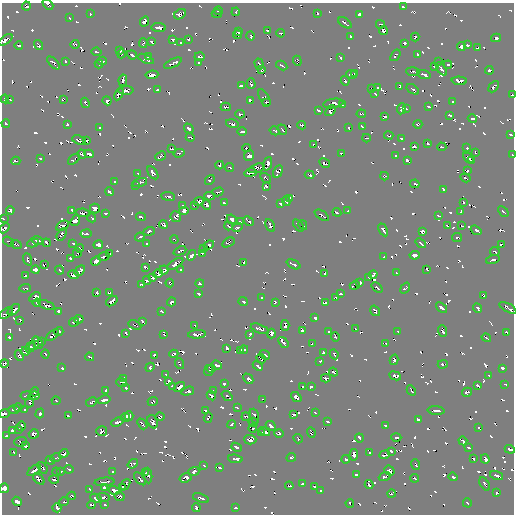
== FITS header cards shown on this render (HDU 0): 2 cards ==
NAXIS1  =                  512 / Axis length
NAXIS2  =                  512 / Axis length

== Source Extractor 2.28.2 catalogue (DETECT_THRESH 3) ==
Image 512 x 512 px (HDU 0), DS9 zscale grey, 1 PNG px = 1 image px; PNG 516 x 516 px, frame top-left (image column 1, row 512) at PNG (2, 3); each listed source drawn as its Kron ellipse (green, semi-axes under 4 px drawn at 4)
Background -3.98e-05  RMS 1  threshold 3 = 3 sigma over >= 5 px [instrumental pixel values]
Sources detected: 988; of the 988, the 500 brightest by FLUX_AUTO listed and drawn (488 fainter detections omitted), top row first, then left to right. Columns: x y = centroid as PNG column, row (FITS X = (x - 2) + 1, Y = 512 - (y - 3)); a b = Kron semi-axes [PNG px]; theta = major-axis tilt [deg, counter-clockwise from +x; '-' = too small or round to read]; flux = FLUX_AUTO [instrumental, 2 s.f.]
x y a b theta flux
48 4 6 3 -42 240
26 6 4 3 - 170
404 7 4 2 - 150
218 11 4 3 - 170
236 12 4 3 - 170
318 13 4 2 - 140
90 14 4 3 - 140
180 14 6 4 31 350
217 14 5 3 - 170
359 14 4 3 - 260
69 18 3 3 - 170
144 21 5 4 - 330
345 23 7 2 -35 260
380 24 4 3 - 220
159 27 7 4 -5 480
383 30 4 4 - 330
267 31 4 3 - 140
238 32 4 3 - 190
281 33 4 3 - 150
237 35 4 3 - 180
250 36 4 3 - 220
351 37 3 3 - 190
415 37 4 3 - 220
496 38 5 4 - 260
188 39 3 3 - 160
5 40 8 3 36 590
173 40 4 3 - 190
151 42 4 3 - 160
143 43 5 3 - 150
181 43 3 3 - 170
405 43 4 3 - 180
75 44 4 3 - 140
19 45 4 3 - 180
38 45 5 3 - 250
467 45 4 3 - 210
461 46 5 3 - 300
478 48 4 3 - 150
120 50 4 4 - 260
97 52 5 3 - 160
121 54 4 3 - 140
132 55 5 3 - 250
395 55 6 3 52 180
418 55 4 3 - 190
148 57 3 3 - 240
199 57 5 3 - 270
340 58 4 3 - 200
146 59 8 4 -25 310
65 61 4 3 - 160
102 61 5 3 - 150
297 61 5 4 - 210
439 62 4 3 - 160
54 63 8 3 -45 260
173 63 9 3 27 440
199 63 4 3 - 170
99 64 4 2 - 140
259 64 6 3 -73 310
282 65 6 2 -29 190
448 65 4 3 - 160
435 66 4 3 - 270
441 69 7 3 -54 360
261 70 4 3 - 160
489 70 4 3 - 210
413 72 6 3 -4 270
354 73 3 3 - 160
351 74 5 3 - 220
424 74 7 3 -17 290
152 75 6 4 7 580
123 80 6 3 78 250
345 81 5 3 - 200
459 81 7 4 -4 410
251 83 5 3 - 230
241 86 4 3 - 180
400 86 4 3 - 180
378 87 4 3 - 150
494 87 6 3 48 250
371 89 3 2 - 150
413 89 7 2 -36 220
126 90 7 4 0 400
157 90 4 2 - 140
119 94 6 3 61 360
375 94 3 2 - 170
512 95 3 2 - 160
264 98 9 4 -61 320
5 99 4 3 - 140
63 99 4 3 - 160
10 100 4 2 - 150
107 101 4 4 - 450
250 101 4 3 - 210
266 102 3 3 - 210
452 102 4 3 - 210
85 103 5 3 - 180
333 103 10 4 9 420
342 104 3 2 - 140
226 107 5 3 - 290
428 107 3 2 - 140
406 108 3 3 - 140
401 109 5 4 - 340
319 111 4 3 - 160
331 111 6 4 48 300
240 114 4 3 - 210
361 114 5 3 - 140
450 115 3 2 - 170
385 116 4 2 - 160
472 119 5 3 - 150
6 123 4 2 - 140
67 124 3 3 - 190
232 124 6 3 -17 170
418 124 4 3 - 190
302 125 4 3 - 180
362 126 4 3 - 200
349 127 4 3 - 180
100 128 3 3 - 170
189 128 5 3 - 290
282 130 5 2 - 140
242 131 5 3 - 280
275 131 5 2 - 160
511 135 4 3 - 170
389 136 4 3 - 150
190 137 4 3 - 190
366 138 4 2 - 140
401 139 3 3 - 150
79 140 7 4 -20 350
87 141 4 3 - 190
428 143 3 3 - 230
313 144 3 3 - 140
414 147 4 3 - 190
442 147 4 3 - 160
246 148 4 3 - 200
467 148 3 3 - 150
172 149 3 2 - 180
475 152 4 3 - 180
179 153 5 3 - 190
341 153 4 3 - 150
82 154 4 3 - 240
89 154 5 4 - 410
512 155 3 2 - 140
160 156 5 3 - 200
249 156 5 5 - 390
396 156 3 3 - 140
40 158 3 3 - 140
468 158 6 3 -43 340
74 159 7 3 42 210
408 160 4 3 - 210
471 160 4 3 - 180
16 161 4 3 - 190
325 163 6 3 -30 270
268 164 7 4 70 480
220 165 4 3 - 220
229 167 4 3 - 180
257 168 8 4 19 460
467 171 4 3 - 180
278 172 6 4 61 260
138 173 3 2 - 140
153 173 7 4 -56 430
250 173 6 3 11 360
309 175 5 3 - 190
384 176 4 3 - 190
266 178 6 3 -34 160
465 178 5 2 - 170
210 180 5 3 - 180
115 182 3 3 - 150
140 183 8 3 17 220
415 184 5 3 - 180
135 185 3 3 - 150
266 186 3 3 - 160
443 189 4 3 - 160
109 192 4 2 - 170
218 192 6 3 16 230
168 196 7 3 -7 280
209 196 5 4 - 400
290 198 3 3 - 180
199 201 5 4 - 320
286 201 4 3 - 200
464 202 3 3 - 170
224 203 4 3 - 210
281 204 3 3 - 170
194 205 3 3 - 180
207 205 5 3 - 320
183 206 4 3 - 160
95 208 5 5 - 380
10 210 4 3 - 240
72 210 4 3 - 230
184 211 4 4 - 290
348 211 3 2 - 150
503 211 6 2 -44 180
337 212 4 3 - 140
461 212 4 3 - 150
83 213 7 4 -6 390
105 213 4 3 - 190
322 215 8 2 -33 250
438 216 4 2 - 150
141 217 5 3 - 230
176 217 5 5 - 310
3 218 3 2 - 150
92 218 4 3 - 170
232 219 5 4 - 280
75 221 6 4 51 460
249 221 6 2 -40 200
240 222 3 3 - 140
163 224 4 3 - 140
270 225 7 3 -62 290
298 225 7 3 -54 360
303 225 5 3 - 190
62 226 7 4 28 390
228 226 4 2 - 190
447 226 4 2 - 140
462 226 4 3 - 140
4 228 6 3 42 300
237 228 5 3 - 250
383 230 7 3 -62 310
476 230 6 3 -36 310
149 231 6 3 18 280
423 231 4 4 - 240
62 234 7 3 60 250
86 234 5 3 - 240
140 237 5 3 - 170
457 237 5 3 - 140
174 240 4 2 - 150
37 241 6 3 -12 380
9 242 6 2 -37 170
228 242 7 3 31 200
33 243 6 2 10 150
46 243 4 2 - 160
147 243 3 3 - 180
421 243 6 2 -38 190
16 244 5 3 - 170
73 244 4 3 - 160
98 245 5 4 - 310
209 245 6 3 21 450
501 245 4 3 - 230
79 248 4 3 - 200
204 249 3 3 - 150
180 251 7 3 25 220
495 252 5 2 - 160
77 253 5 3 - 160
202 253 3 2 - 140
110 254 4 2 - 140
192 255 5 4 - 300
415 255 5 3 - 370
104 256 6 3 21 260
384 257 3 3 - 230
28 259 6 3 -70 190
70 259 4 3 - 200
493 260 7 3 17 310
96 261 5 4 - 410
244 262 3 3 - 180
175 264 9 3 32 510
293 264 7 3 -25 270
44 265 4 3 - 140
145 267 4 3 - 220
427 269 3 3 - 170
35 270 4 4 - 300
60 270 4 2 - 160
164 270 4 4 - 270
181 270 3 3 - 140
80 271 6 3 45 410
325 273 3 3 - 140
396 273 4 2 - 150
158 274 4 4 - 280
373 274 4 3 - 210
73 275 5 4 - 380
26 276 4 3 - 260
369 277 4 2 - 150
152 278 3 3 - 150
147 281 4 3 - 220
360 282 4 3 - 170
170 283 4 3 - 150
200 283 4 3 - 150
141 284 3 3 - 150
355 285 5 3 - 150
25 288 5 3 - 200
377 288 6 3 -40 260
405 288 6 3 53 220
96 293 4 3 - 220
109 293 4 3 - 200
198 294 3 3 - 200
341 294 3 3 - 180
484 296 4 3 - 200
35 297 6 3 30 350
261 298 4 3 - 140
336 298 4 3 - 150
112 301 6 3 38 430
243 301 5 3 - 230
172 302 4 3 - 280
275 302 4 3 - 160
37 303 4 3 - 180
325 303 4 3 - 240
47 305 9 4 -21 340
441 308 6 3 -39 310
478 308 5 3 - 190
508 308 9 3 -29 430
14 310 7 4 41 440
58 311 4 3 - 190
161 311 4 3 - 200
375 311 5 3 - 280
6 313 8 4 39 420
315 318 3 3 - 230
79 319 5 3 - 280
20 320 4 3 - 200
142 321 4 3 - 140
74 322 5 3 - 300
135 325 7 2 -24 180
195 325 3 3 - 140
285 325 5 3 - 340
260 329 9 3 -21 260
355 329 3 3 - 170
302 330 4 4 - 230
59 331 4 3 - 210
443 331 6 3 -69 310
329 332 3 3 - 170
398 332 3 2 - 140
506 332 4 3 - 140
126 333 3 3 - 190
271 333 5 3 - 360
164 334 4 2 - 180
197 334 9 3 5 450
250 334 4 3 - 190
53 335 7 3 37 410
9 337 3 3 - 170
335 337 5 3 - 160
486 338 5 2 - 160
41 341 4 3 - 230
38 342 7 2 -56 190
283 342 6 3 -52 230
386 343 4 3 - 170
312 344 4 3 - 150
34 345 5 2 - 260
30 347 5 3 - 330
227 348 4 3 - 260
244 350 4 3 - 220
25 351 4 4 - 250
241 351 4 3 - 250
324 352 4 3 - 190
45 354 4 2 - 140
174 354 4 3 - 200
334 354 5 2 - 170
154 355 4 3 - 150
265 355 5 3 - 210
19 356 5 3 - 280
90 357 4 2 - 140
261 359 5 2 - 140
394 360 5 3 - 250
320 361 3 3 - 150
4 363 4 3 - 160
180 364 5 2 - 160
443 364 5 3 - 140
217 365 5 3 - 250
258 366 5 2 - 150
150 367 5 3 - 190
62 368 3 3 - 170
211 368 4 3 - 180
503 368 4 3 - 290
209 370 5 3 - 190
333 372 5 3 - 150
166 375 3 3 - 160
395 376 6 4 -23 320
489 376 3 2 - 140
124 378 3 3 - 150
326 378 5 3 - 200
248 379 6 4 -46 310
169 381 4 3 - 270
122 382 5 3 - 200
224 384 3 3 - 200
505 384 3 2 - 140
172 386 3 3 - 170
311 386 4 3 - 180
477 386 4 3 - 160
179 387 6 3 37 460
303 387 3 3 - 160
126 388 4 3 - 240
411 390 5 2 - 160
106 391 4 3 - 190
188 391 6 3 17 260
213 391 3 3 - 140
35 392 4 2 - 150
467 392 5 3 - 330
26 396 5 3 - 170
34 396 6 3 6 400
211 396 5 3 - 320
227 396 6 3 -39 180
296 397 6 4 -41 400
263 399 3 2 - 140
104 400 6 3 14 410
56 401 4 2 - 160
153 401 5 3 - 230
91 402 6 3 29 250
30 403 5 3 - 150
18 407 4 2 - 170
237 407 4 3 - 150
14 409 6 3 -1 240
25 410 3 3 - 170
436 410 8 3 -4 320
206 411 3 3 - 140
40 413 5 3 - 260
315 413 4 3 - 170
4 414 5 3 - 380
294 414 4 3 - 190
68 416 3 3 - 180
129 416 4 4 - 270
254 416 7 3 -71 330
125 417 4 3 - 280
160 417 4 3 - 260
246 417 4 3 - 160
208 418 5 3 - 230
418 420 4 4 - 280
327 421 4 3 - 220
117 422 6 3 22 380
153 422 7 5 -68 390
253 422 5 4 - 330
142 424 6 2 -49 250
232 424 4 3 - 150
385 425 3 3 - 160
21 426 5 4 - 310
271 426 6 3 -43 290
252 428 4 3 - 210
479 428 3 3 - 140
19 429 4 3 - 190
12 431 3 3 - 140
102 431 5 5 - 430
264 432 5 3 - 240
311 432 5 2 - 170
262 433 4 3 - 300
34 434 5 4 - 350
279 434 5 3 - 210
6 436 4 3 - 150
396 437 5 3 - 150
359 438 4 3 - 210
298 439 5 3 - 170
250 440 6 5 - 510
463 441 4 3 - 140
21 442 6 5 - 330
25 446 4 3 - 270
236 447 5 3 - 290
469 448 3 3 - 150
510 449 5 3 - 250
391 451 4 3 - 220
13 452 3 3 - 150
370 453 3 3 - 150
64 454 5 3 - 320
354 455 6 3 85 360
385 455 5 3 - 280
291 457 5 3 - 250
56 458 5 4 - 330
235 459 7 3 -6 290
346 459 4 3 - 170
473 459 3 3 - 160
485 459 4 4 - 270
50 460 4 3 - 230
133 464 6 4 36 170
416 464 5 2 - 160
204 466 3 2 - 140
42 468 6 3 -53 180
219 468 3 3 - 150
69 469 5 3 - 200
34 470 8 3 36 430
60 471 3 3 - 190
194 471 6 3 22 280
389 471 5 4 - 360
56 472 4 3 - 180
113 472 3 3 - 170
145 473 4 2 - 160
356 474 4 3 - 200
497 475 6 3 -19 270
148 476 8 3 -86 340
385 477 6 3 22 220
453 477 4 3 - 230
186 478 6 4 19 440
415 478 4 3 - 160
39 479 7 3 -44 310
54 479 5 3 - 200
140 479 8 3 -48 290
104 482 10 3 5 400
125 484 6 3 50 210
302 484 4 3 - 150
485 484 7 2 -58 140
369 485 4 3 - 200
289 486 4 3 - 160
314 486 3 3 - 140
123 487 4 3 - 190
4 488 5 4 - 500
105 488 3 3 - 190
90 489 3 3 - 170
114 490 5 4 - 330
321 490 4 2 - 150
497 492 3 3 - 160
391 494 4 3 - 170
71 496 4 3 - 220
119 496 5 4 - 210
103 497 6 3 -2 350
96 498 6 4 -29 270
201 498 8 3 -19 260
17 501 5 4 - 370
64 502 5 3 - 160
350 503 4 3 - 170
467 503 5 3 - 150
105 504 3 3 - 140
91 505 4 4 - 240
196 507 4 3 - 260
236 507 4 3 - 210
57 508 4 3 - 150
At the frame edge (FLAGS 8, measured only in part): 13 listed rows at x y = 48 4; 26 6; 5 40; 512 95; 511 135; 512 155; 3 218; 4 228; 508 308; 6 313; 4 414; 510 449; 4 488
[488 fainter detections neither listed nor drawn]